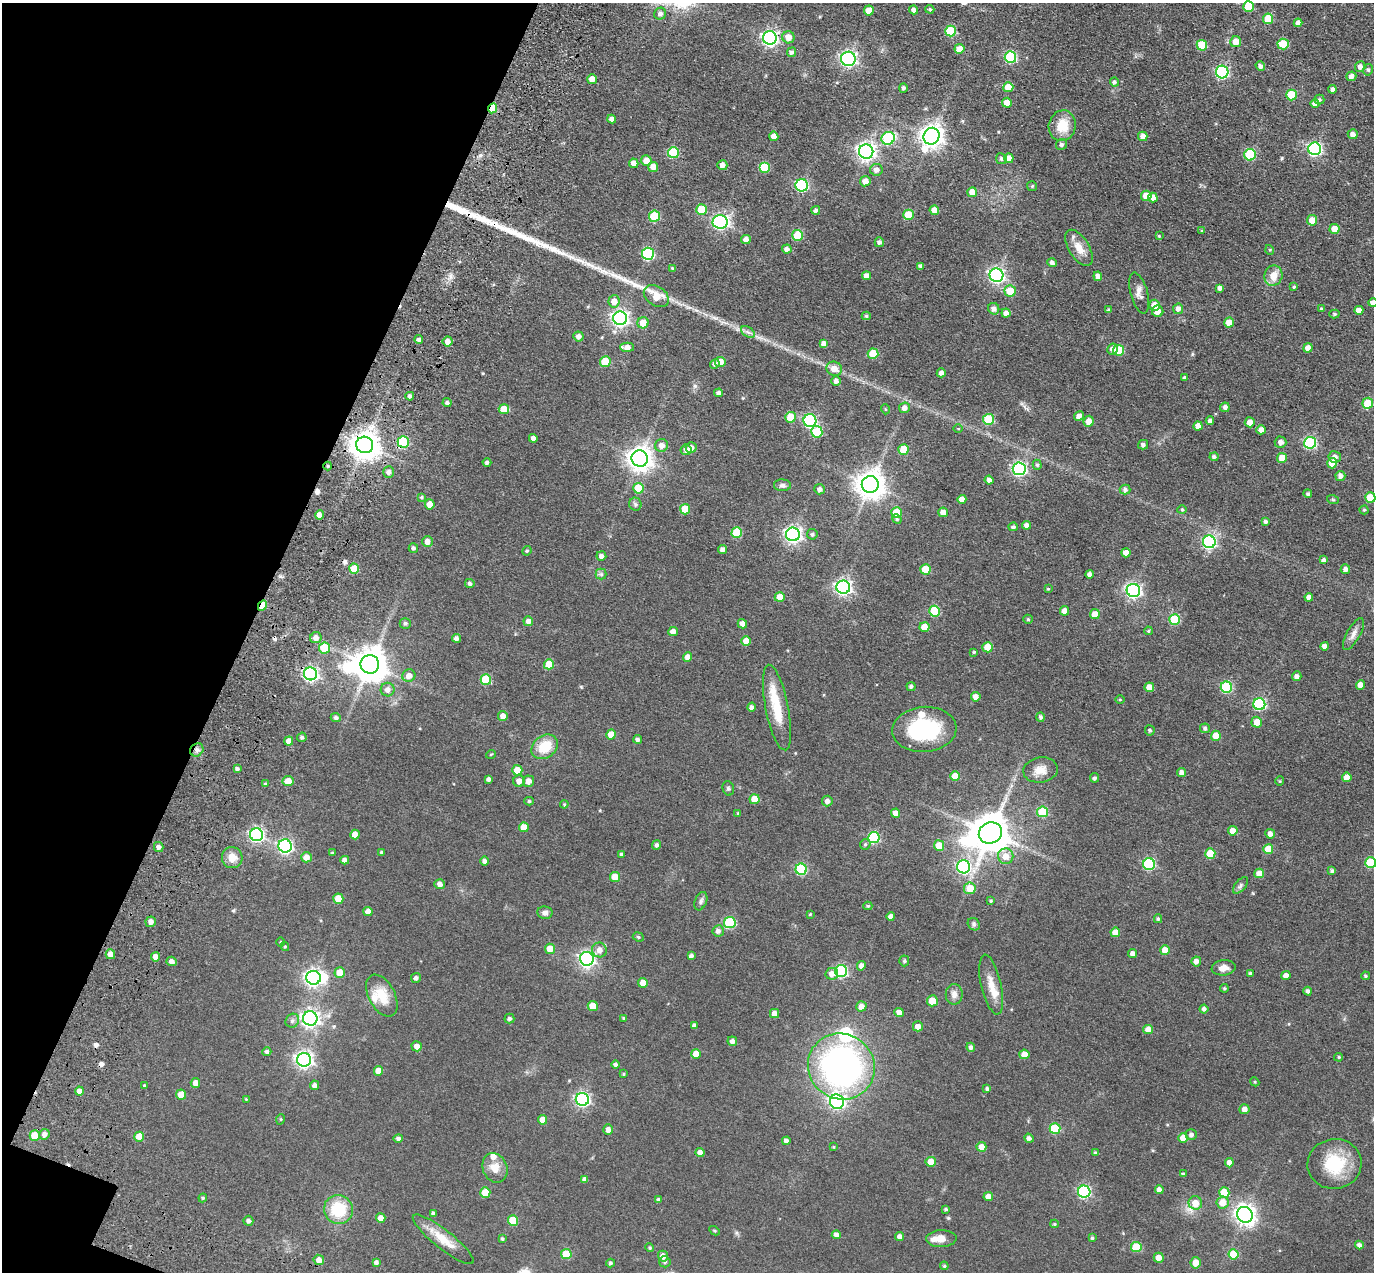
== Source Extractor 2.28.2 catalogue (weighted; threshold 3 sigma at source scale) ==
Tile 9 of 4 x 4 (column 1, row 3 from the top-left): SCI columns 155-1526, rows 1676-2945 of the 5822 x 5815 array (HDU 1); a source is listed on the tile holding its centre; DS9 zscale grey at full resolution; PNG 1376 x 1274 px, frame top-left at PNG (2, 3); each listed source drawn as its Kron ellipse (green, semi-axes under 4 px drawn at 4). Shown black and unused: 19% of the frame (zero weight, under 3 of 5 exposures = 10% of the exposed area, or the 3 px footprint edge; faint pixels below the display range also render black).
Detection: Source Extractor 2.28.2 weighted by HDU 2 'WHT'; one run over the whole footprint, this tile lists its part. Background 0.0626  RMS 0.0085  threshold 0.0381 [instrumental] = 3 sigma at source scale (4.5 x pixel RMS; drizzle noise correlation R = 1.50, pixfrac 1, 0.05/0.05 arcsec/px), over >= 5 px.
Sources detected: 466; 3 inside a brighter object's white glare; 5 cosmic-ray / hot-pixel residue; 3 long thin detections or spike segments (spike, bleed or trail) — neither listed nor drawn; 7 inside a brighter listed object's ellipse — not listed separately; the other 448 listed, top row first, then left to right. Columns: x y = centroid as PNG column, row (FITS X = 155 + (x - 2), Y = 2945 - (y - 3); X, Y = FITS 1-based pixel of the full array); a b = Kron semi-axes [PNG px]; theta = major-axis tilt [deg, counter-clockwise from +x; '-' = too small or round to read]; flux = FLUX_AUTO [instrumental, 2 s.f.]
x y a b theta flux
1249 7 5 5 - 24
930 9 5 3 - 0.99
913 10 4 4 - 3.3
869 11 5 5 - 9
660 14 6 6 - 2.9
1268 19 5 5 - 22
1298 23 4 4 - 4
951 31 5 5 - 38
788 37 6 6 - 7.3
770 38 7 7 - 220
1236 42 5 5 - 8.8
1283 44 5 5 - 24
1202 45 5 5 - 23
959 49 5 5 - 7.3
791 52 5 4 - 2.2
1010 57 6 6 - 62
848 59 7 7 - 190
1260 66 5 4 - 2.8
1360 67 5 5 - 3.8
1368 70 6 4 76 1.4
1222 72 6 6 - 98
1351 76 5 4 - 3.6
592 79 5 4 - 6.5
1114 82 4 4 - 1.8
1008 87 5 5 - 13
903 88 4 4 - 2
1332 89 4 4 - 2.1
1291 95 5 5 - 24
1319 100 5 5 - 1.3
1007 103 5 5 - 9.1
1315 103 4 4 - 4.1
493 108 5 4 - 23
612 119 4 4 - 3.6
1062 126 15 13 75 17
1353 134 5 5 - 4.6
774 136 5 4 - 6
931 136 8 8 - 590
1143 136 5 4 - 5.2
888 138 7 6 - 49
1061 144 6 5 - 2.1
1315 149 6 6 - 140
866 152 7 7 - 330
673 153 5 5 - 40
1250 155 6 5 - 51
1009 158 4 4 - 5.9
1001 159 5 5 - 2.1
646 160 5 5 - 7.1
634 163 5 4 - 5.4
722 165 5 5 - 4.6
653 167 5 5 - 6.4
764 167 5 5 - 28
876 170 6 6 - 4.1
865 181 5 5 - 6.5
802 185 6 6 - 99
1032 186 5 5 - 1
972 192 5 4 - 7.3
1146 196 5 5 - 12
1153 197 5 4 - 7.4
701 210 5 5 - 20
816 210 4 4 - 1.6
934 210 5 4 - 7.9
908 215 5 5 - 20
654 216 5 5 - 34
1312 220 5 5 - 11
720 222 7 7 - 150
1334 229 5 5 - 9.3
1202 231 4 4 - 0.83
798 235 5 5 - 29
1159 236 4 3 - 0.78
746 239 5 4 - 4.5
879 242 5 4 - 2.1
1079 248 20 10 -58 9.6
787 249 5 4 - 3.5
1270 250 5 3 - 0.66
648 254 6 6 - 69
1052 263 4 4 - 2.7
921 266 4 4 - 2.4
672 269 4 3 - 1.2
996 275 7 6 - 200
866 276 4 4 - 4.1
1098 276 5 4 - 3.9
1273 276 10 9 - 9.1
1294 287 4 3 - 0.82
1220 288 4 4 - 3.4
1010 291 5 5 - 17
1139 293 21 8 -75 5.4
656 296 14 9 -35 14
614 301 6 5 - 7.1
1373 303 4 4 - 3.1
1154 305 5 5 - 9.1
994 309 6 5 - 3.4
1178 309 5 5 - 3.4
1321 309 4 3 - 1.1
1109 310 4 4 - 1.1
1359 310 4 4 - 5.5
1158 311 6 5 - 4.9
1006 313 4 4 - 3.6
1334 314 5 4 - 1.1
866 316 4 4 - 1.3
620 318 7 7 - 250
1229 322 5 5 - 9.1
643 323 5 5 - 10
748 332 8 5 -33 2.2
578 336 5 5 - 3.3
419 340 4 4 - 2.1
448 341 5 5 - 4.3
824 344 4 4 - 5.6
627 347 7 4 -3 5.9
1308 348 5 4 - 4.9
1112 349 6 5 - 3.7
1119 350 5 5 - 28
873 354 5 5 - 21
605 362 5 5 - 22
720 362 5 5 - 9.8
715 364 5 4 - 2.1
834 369 8 7 - 7.5
941 373 4 4 - 2.8
1184 378 4 3 - 1.5
836 381 5 5 - 3.4
718 393 4 4 - 2.7
410 396 4 4 - 2
447 403 4 4 - 1.5
1368 403 5 5 - 20
1225 407 4 4 - 2.8
904 408 5 5 - 4.1
504 409 5 5 - 12
885 409 5 3 - 0.72
1079 416 5 4 - 3.7
791 417 5 5 - 16
988 419 5 5 - 39
810 421 6 6 - 110
1089 421 5 5 - 6.4
1210 421 4 4 - 2
1250 422 5 5 - 5.7
1198 426 4 4 - 5.4
958 429 5 3 - 0.67
1261 430 5 4 - 4.8
817 432 6 5 - 28
533 438 4 4 - 3
403 442 5 5 - 41
1281 442 6 5 - 3.8
1310 443 6 6 - 84
365 445 8 8 - 1000
662 445 6 6 - 4.9
1143 445 5 4 - 2.1
691 448 5 5 - 4.2
686 450 5 5 - 3
903 450 5 5 - 19
1214 457 4 4 - 1.8
1335 457 6 5 - 3.8
640 458 8 8 - 670
1282 458 5 5 - 10
487 462 4 4 - 1.8
1332 463 5 5 - 15
1037 465 5 4 - 1.2
328 466 4 4 - 1.1
1019 469 6 6 - 150
389 472 6 5 - 2.7
1340 476 5 5 - 3.3
989 480 4 4 - 3
870 484 8 8 - 980
782 485 8 6 -1 2.1
638 488 5 5 - 22
819 489 5 5 - 3
1125 489 5 5 - 2.2
1308 494 4 4 - 1.5
422 497 4 4 - 1
1370 497 5 5 - 18
962 499 4 4 - 5.8
1333 500 6 3 -19 0.9
430 504 5 5 - 7.6
635 504 7 6 - 1.7
685 509 5 5 - 18
1182 510 4 4 - 0.91
1364 510 4 4 - 1
897 512 5 5 - 16
943 512 5 4 - 6
319 515 4 4 - 5.9
897 519 5 4 - 1.1
1265 522 4 4 - 1.7
1027 525 4 4 - 3.6
1013 527 5 4 - 1.8
737 533 5 5 - 25
793 534 7 7 - 260
812 534 5 5 - 1.3
427 542 5 5 - 4.6
1209 542 6 6 - 120
413 548 5 4 - 1.6
723 549 4 4 - 2.9
527 551 5 4 - 1
1126 553 4 4 - 6.3
601 556 5 4 - 2.8
1324 560 4 4 - 1.8
354 569 5 5 - 13
925 569 5 5 - 19
1345 569 5 4 - 3.2
601 574 5 5 - 1.5
1089 574 4 4 - 2.3
470 583 5 4 - 1.8
843 587 7 6 - 230
1048 589 4 4 - 0.91
1133 590 7 6 - 190
780 597 5 5 - 12
1309 597 4 4 - 4.3
262 605 5 3 - 13
934 611 5 5 - 37
1064 611 5 4 - 6.5
1095 614 5 5 - 8.9
1028 619 5 4 - 1.1
1175 620 5 5 - 34
528 621 5 5 - 3.6
405 623 5 5 - 1.8
742 624 5 4 - 4.4
924 627 5 5 - 9.4
1148 631 4 4 - 1
673 632 5 4 - 4.6
1353 634 18 6 60 4.5
316 638 6 5 - 3.7
456 638 4 4 - 2.7
746 641 5 4 - 7.7
1325 646 4 4 - 3.9
988 647 5 5 - 13
324 648 5 5 - 20
974 652 3 3 - 0.92
688 657 5 4 - 4.5
370 664 9 9 - 1500
549 664 5 5 - 13
310 674 6 6 - 170
409 676 6 6 - 5.1
1297 676 5 4 - 2.9
486 680 5 5 - 32
1360 685 5 4 - 5.7
911 686 4 4 - 2
1149 687 5 4 - 8.1
1226 687 5 5 - 50
388 690 7 7 - 3.8
976 697 5 5 - 4.3
1120 700 4 3 - 0.76
1259 704 6 6 - 78
751 707 4 4 - 2.2
777 707 43 11 -79 23
503 716 5 5 - 4.8
1041 717 5 4 - 1.8
336 718 5 4 - 2
1257 722 5 5 - 7.4
1205 728 5 5 - 1.9
924 729 32 22 5 65
1150 730 5 5 - 1.5
611 735 5 5 - 9.5
1216 736 5 5 - 14
302 737 5 4 - 1.6
638 739 4 4 - 2
289 741 4 4 - 5.9
545 747 14 11 38 20
197 750 7 6 - 2.7
491 754 5 3 - 0.62
237 769 4 4 - 1.9
517 770 5 5 - 9.6
1040 770 17 12 8 8.7
1181 772 4 4 - 3.1
955 776 5 5 - 10
1347 777 4 4 - 5.8
1094 778 5 4 - 1.6
489 779 4 3 - 2.2
288 781 5 5 - 8
519 781 6 5 - 4.3
528 781 5 5 - 4.7
1280 781 4 4 - 0.79
265 784 4 3 - 0.76
728 788 7 5 -75 1.4
754 799 5 5 - 10
529 801 5 4 - 1.1
827 801 5 5 - 3.3
564 804 4 3 - 0.77
1043 812 5 5 - 32
738 813 4 4 - 0.93
895 813 4 4 - 5.8
524 827 5 5 - 8.8
1233 831 5 5 - 6.1
990 833 12 10 22 2100
1270 834 5 5 - 4
257 835 6 6 - 160
355 835 5 4 - 7.2
874 837 5 5 - 57
865 844 5 5 - 1.4
657 845 5 4 - 1.8
939 845 5 5 - 13
285 846 6 6 - 150
159 847 5 4 - 2.7
1268 849 5 5 - 14
381 852 4 3 - 0.98
332 853 3 3 - 0.77
622 854 4 4 - 1.4
1210 854 5 5 - 22
1006 856 8 7 - 7.5
306 857 5 5 - 6
232 858 10 10 - 7.9
345 860 4 4 - 3.8
484 861 4 4 - 2.5
1371 863 5 5 - 35
1149 864 6 6 - 71
964 867 6 6 - 120
801 869 5 5 - 56
1332 871 4 4 - 1.7
1259 873 5 5 - 8.8
615 877 5 5 - 11
440 884 5 5 - 3.6
1240 885 10 5 50 2.1
970 888 6 6 - 11
338 899 5 5 - 14
701 901 9 6 68 2.2
991 901 4 3 - 0.96
868 906 4 4 - 1.2
368 911 4 4 - 4.6
545 913 7 6 - 3.1
810 914 4 3 - 0.72
891 916 4 4 - 3.6
1158 919 4 4 - 1
151 922 5 5 - 3.7
730 923 6 5 - 53
974 924 7 5 -48 1.7
718 931 6 5 - 3
1115 932 5 5 - 8.5
638 937 6 4 -23 1.1
280 942 4 3 - 0.73
285 946 4 4 - 0.89
550 949 5 5 - 10
599 950 7 7 - 4.9
1165 950 5 5 - 7.4
110 954 5 4 - 5
1133 954 4 4 - 3.3
691 956 4 4 - 2.3
155 957 4 4 - 4.3
587 959 7 7 - 210
172 961 5 4 - 3.5
904 961 5 5 - 1.1
1196 961 5 5 - 3.5
861 966 5 4 - 3.5
1224 968 12 7 7 5
841 971 6 6 - 89
340 972 5 5 - 10
1250 973 3 3 - 1.1
832 974 6 6 - 4.6
1286 975 5 4 - 4.2
1365 976 4 3 - 1
313 978 7 7 - 300
416 978 5 4 - 2.3
643 983 5 5 - 7.1
991 985 30 10 -77 11
1224 988 4 3 - 0.97
1308 991 4 4 - 2
954 994 10 8 -89 4.2
382 996 22 13 -62 16
932 1001 5 5 - 12
593 1006 5 5 - 9.9
861 1006 5 5 - 4.9
1204 1009 4 4 - 2.4
899 1012 5 4 - 4.9
774 1014 4 4 - 5.7
310 1018 7 7 - 270
624 1018 4 4 - 0.87
509 1019 5 5 - 1.8
292 1021 7 6 - 2.3
694 1026 4 3 - 2
918 1026 5 5 - 5.3
1148 1030 5 4 - 7
732 1041 5 4 - 3.1
417 1046 5 5 - 4.4
971 1047 4 4 - 2.5
267 1052 4 4 - 1.9
696 1054 5 5 - 7
1024 1054 5 5 - 6.9
1339 1057 4 4 - 1
304 1060 7 7 - 260
615 1065 4 4 - 1.9
841 1067 34 32 -39 240
378 1071 5 4 - 5.9
623 1074 4 3 - 0.81
1255 1082 5 3 - 0.78
195 1083 5 5 - 5
314 1085 4 4 - 2.7
145 1086 3 3 - 1.8
987 1089 4 4 - 1.5
79 1091 4 4 - 3.2
181 1094 5 5 - 8.2
246 1099 4 4 - 0.65
582 1099 6 6 - 170
837 1102 7 7 - 160
1244 1109 5 5 - 4.3
281 1119 5 3 - 0.7
543 1120 5 4 - 6.6
1055 1129 5 5 - 36
608 1130 5 4 - 3.9
44 1134 5 5 - 3.1
35 1135 5 5 - 14
1191 1135 6 5 - 2.3
139 1137 5 5 - 11
398 1138 5 4 - 2.3
1029 1138 5 4 - 2.6
1183 1138 5 5 - 11
786 1141 4 4 - 2.6
833 1147 3 3 - 0.8
981 1147 5 5 - 8.4
700 1152 4 4 - 4.1
1095 1153 4 4 - 1.3
931 1162 5 5 - 9
1229 1163 4 4 - 3.4
1334 1164 27 25 9 35
495 1168 15 12 -68 8.5
1183 1174 4 3 - 1.3
585 1179 4 4 - 2.9
1159 1190 4 4 - 3.3
485 1192 5 5 - 12
1084 1192 6 6 - 96
1224 1193 5 5 - 22
988 1197 4 4 - 5.1
203 1198 4 4 - 0.96
659 1200 4 4 - 2.2
1222 1202 6 6 - 9.7
1195 1203 7 6 - 9.3
338 1209 15 14 - 28
946 1209 4 3 - 1.2
433 1213 4 3 - 1.4
1245 1215 8 7 - 420
381 1218 5 5 - 5.2
513 1220 5 5 - 21
248 1221 5 5 - 2.1
1055 1224 4 4 - 0.87
715 1231 5 3 - 0.9
836 1235 5 4 - 3.7
899 1236 4 4 - 2.9
1092 1238 4 3 - 1.1
443 1239 38 9 -38 14
502 1239 4 3 - 1.2
941 1239 15 8 2 6.8
1359 1245 4 4 - 2.5
1136 1247 5 5 - 22
650 1248 5 4 - 1
566 1254 5 5 - 21
1234 1254 5 5 - 21
663 1256 5 5 - 5
1159 1258 5 5 - 5.7
319 1260 5 5 - 5
376 1262 4 4 - 2
665 1262 6 5 - 1.6
610 1263 4 4 - 1.5
1196 1263 6 5 - 8.3
944 1266 4 4 - 0.96
Overlapping masked pixels (flux is a lower limit): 5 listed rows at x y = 493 108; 365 445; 328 466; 262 605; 197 750
Isophote crosses this tile's border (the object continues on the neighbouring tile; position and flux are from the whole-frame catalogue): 3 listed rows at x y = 1373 303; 1370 497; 1371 863